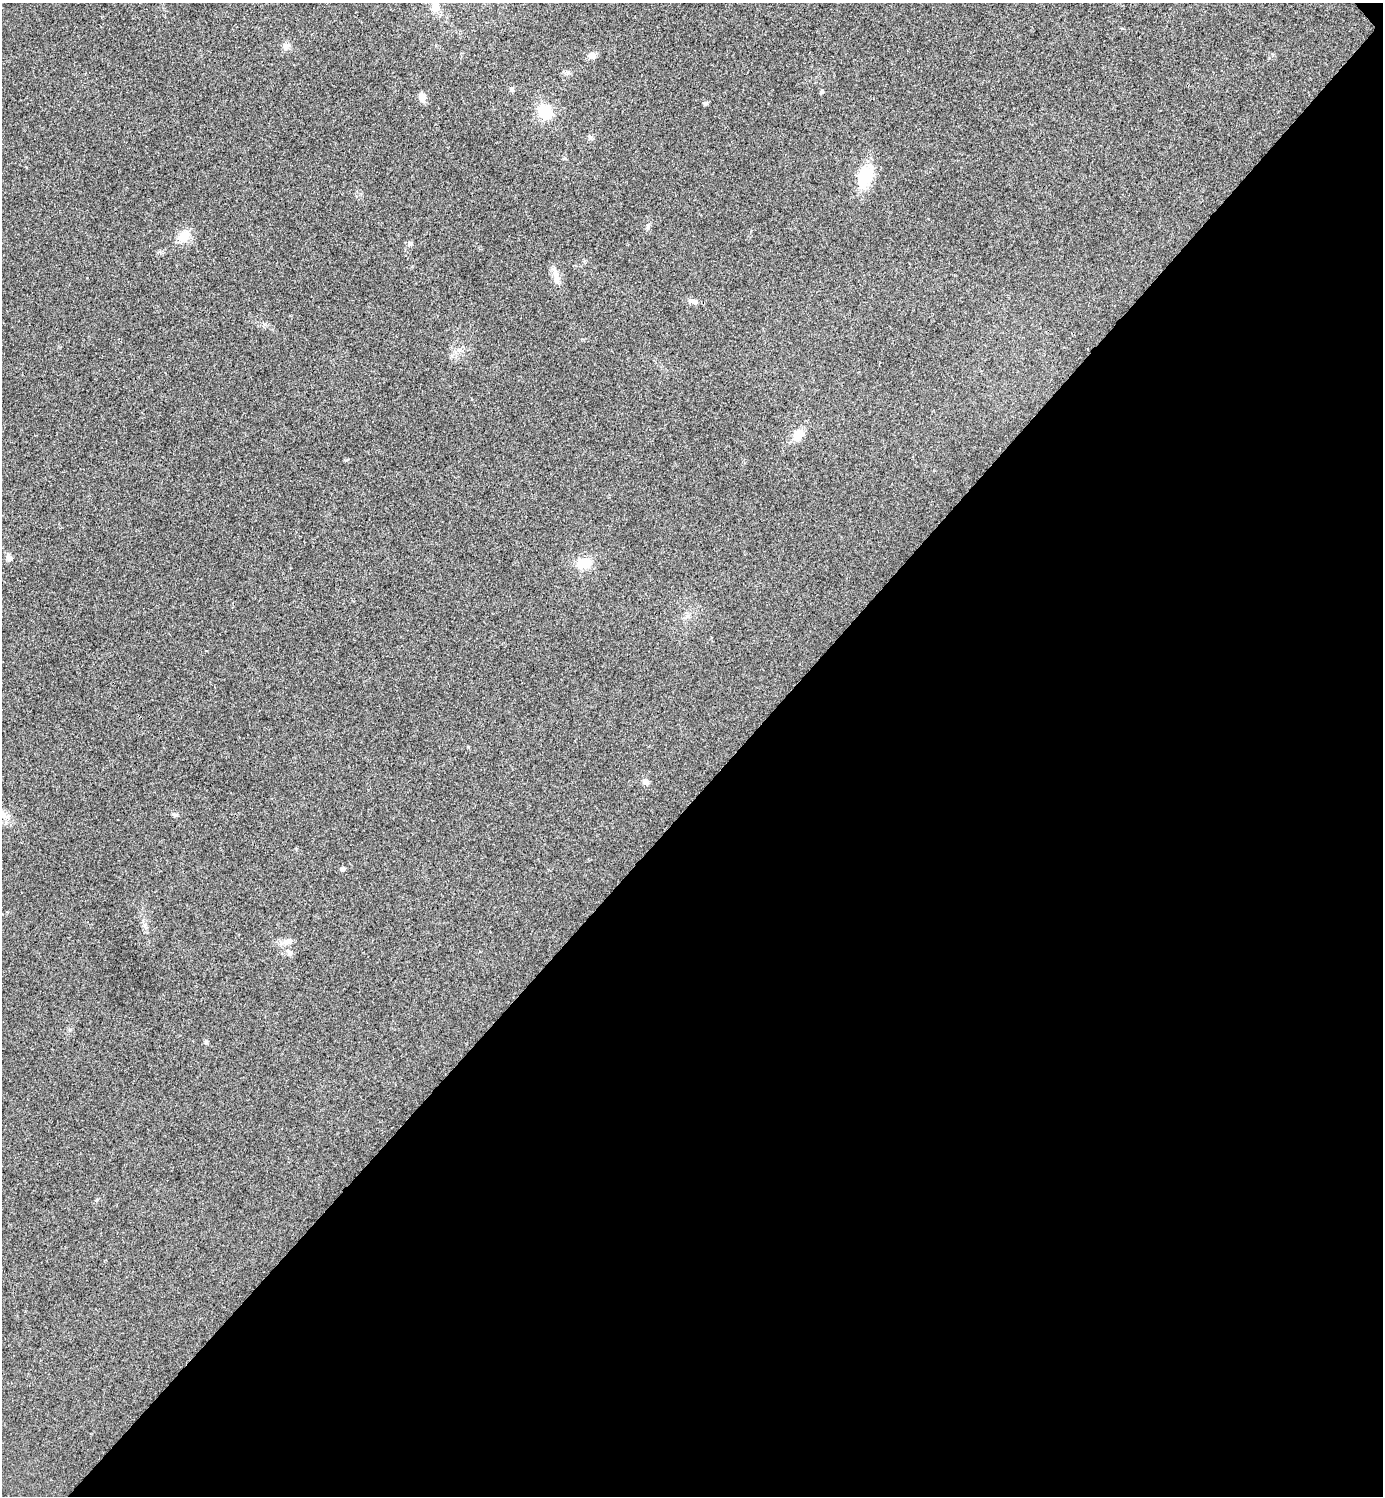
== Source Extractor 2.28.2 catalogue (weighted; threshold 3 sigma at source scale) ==
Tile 12 of 4 x 4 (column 4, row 3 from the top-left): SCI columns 4303-5683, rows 1501-2994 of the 5984 x 5984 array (HDU 1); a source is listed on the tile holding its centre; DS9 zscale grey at full resolution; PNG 1385 x 1498 px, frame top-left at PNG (2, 3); no overlay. Shown black and unused: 47% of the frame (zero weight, under 3 of 4 exposures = <1% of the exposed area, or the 3 px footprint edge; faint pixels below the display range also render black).
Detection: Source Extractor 2.28.2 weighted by HDU 2 'WHT'; one run over the whole footprint, this tile lists its part. Background 0.0193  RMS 0.0054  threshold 0.0242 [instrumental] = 3 sigma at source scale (4.5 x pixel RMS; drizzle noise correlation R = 1.50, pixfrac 1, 0.05/0.05 arcsec/px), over >= 5 px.
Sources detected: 29; all 29 listed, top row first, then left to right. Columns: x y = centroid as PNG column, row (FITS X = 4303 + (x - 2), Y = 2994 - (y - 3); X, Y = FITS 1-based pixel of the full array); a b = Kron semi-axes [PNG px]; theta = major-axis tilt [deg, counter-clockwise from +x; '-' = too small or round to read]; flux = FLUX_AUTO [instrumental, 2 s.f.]
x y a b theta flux
435 7 10 9 - 5.7
286 46 10 9 - 2.9
592 55 10 8 -1 3.4
512 89 6 6 - 1.1
822 91 4 4 - 1.4
422 97 9 6 -75 5
705 103 7 5 43 0.89
545 112 16 13 -40 16
590 138 7 7 - 1.4
564 159 6 4 1 0.63
865 177 21 12 71 25
648 227 10 5 -86 1.4
184 236 17 12 36 9
410 243 8 6 54 1.3
556 277 24 8 -79 5.6
693 301 17 7 -7 2.7
460 350 9 6 -29 2
798 435 18 12 55 7.1
9 557 10 7 -61 2
584 563 13 10 9 13
468 747 4 3 - 0.48
645 781 10 7 -48 2.2
5 815 18 9 -31 5.1
175 815 8 6 -8 1.3
342 869 5 5 - 1.6
288 941 17 8 5 3.9
289 953 11 7 -59 2.6
206 1042 6 6 - 0.87
97 1200 6 5 - 0.78
Unlisted compact peaks at least as high as the median listed source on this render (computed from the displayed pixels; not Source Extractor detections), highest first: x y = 346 460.